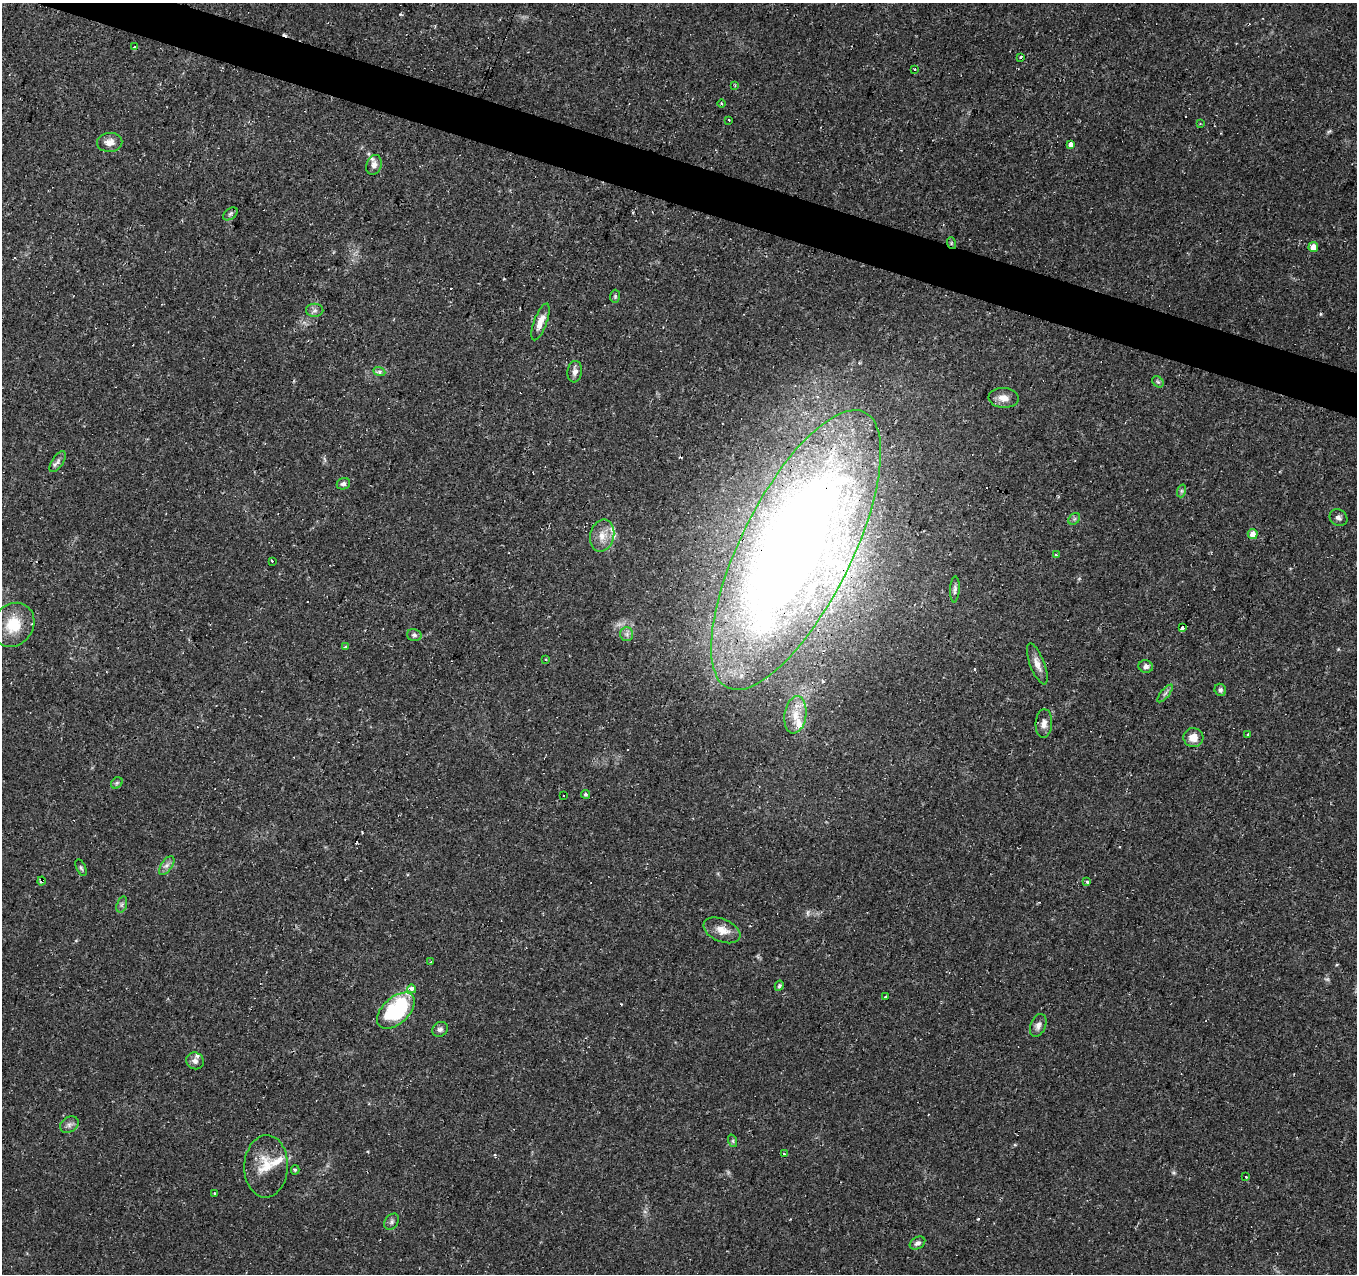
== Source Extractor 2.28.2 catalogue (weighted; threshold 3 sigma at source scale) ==
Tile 11 of 4 x 4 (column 3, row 3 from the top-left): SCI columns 2710-4064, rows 1483-2754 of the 5423 x 5573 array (HDU 1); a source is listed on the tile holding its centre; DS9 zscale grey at full resolution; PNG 1359 x 1276 px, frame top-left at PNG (2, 3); each listed source drawn as its Kron ellipse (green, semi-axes under 4 px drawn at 4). Shown black and unused: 3% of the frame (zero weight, under 2 of 3 exposures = <1% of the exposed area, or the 3 px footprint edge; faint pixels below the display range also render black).
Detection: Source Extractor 2.28.2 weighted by HDU 2 'WHT'; one run over the whole footprint, this tile lists its part. Background 0.0479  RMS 0.0037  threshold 0.0166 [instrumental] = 3 sigma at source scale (4.5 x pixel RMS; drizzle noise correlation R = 1.50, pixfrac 1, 0.0396/0.0396 arcsec/px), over >= 5 px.
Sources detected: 100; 1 too faint to see at this stretch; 21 cosmic-ray / hot-pixel residue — neither listed nor drawn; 7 inside a brighter listed object's ellipse — not listed separately; the other 71 listed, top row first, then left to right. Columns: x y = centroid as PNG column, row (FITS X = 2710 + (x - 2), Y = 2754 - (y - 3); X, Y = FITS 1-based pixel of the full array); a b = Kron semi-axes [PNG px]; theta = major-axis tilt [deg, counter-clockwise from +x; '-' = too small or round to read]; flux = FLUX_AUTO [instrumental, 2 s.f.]
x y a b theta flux
135 46 4 3 - 6.8
1021 57 3 3 - 1.5
915 69 3 3 - 0.71
735 85 3 2 - 0.72
721 104 4 4 - 0.48
729 120 3 2 - 0.44
1200 123 4 2 - 0.39
110 142 13 9 2 2.9
1071 145 3 3 - 40
374 165 10 7 72 1.8
230 214 8 5 36 0.83
951 243 6 3 -73 0.5
1313 247 5 5 - 3.5
615 296 6 5 - 0.61
315 310 8 6 1 1.2
540 322 19 6 70 3.7
379 371 6 4 -21 0.88
575 372 11 7 82 1.8
1158 382 6 5 - 0.71
1004 398 15 10 -4 3.3
58 462 12 5 56 1.4
343 484 7 5 22 1.1
1181 491 7 4 72 0.74
1338 518 9 8 - 1.4
1074 519 6 5 - 0.8
1253 534 5 5 - 2.9
602 536 16 12 76 4.7
796 550 154 55 63 640
1056 555 4 3 - 0.9
272 561 3 3 - 2.8
955 589 13 4 86 1.1
13 625 23 20 54 11
1182 628 4 4 - 3.9
627 634 7 6 - 1.3
414 635 7 6 - 0.98
346 646 3 3 - 3.8
546 659 3 3 - 0.43
1037 664 22 7 -69 3
1146 667 7 6 - 1.5
1220 690 6 5 - 0.92
1165 693 11 3 50 0.9
795 715 19 11 81 5.7
1044 723 14 8 87 2.4
1247 735 3 3 - 3.9
1193 737 10 9 - 4
117 783 6 5 - 0.57
585 794 4 4 - 0.64
563 795 3 3 - 0.86
167 866 11 5 55 1.6
81 868 9 4 -65 0.69
42 881 4 4 - 2
1087 882 3 3 - 1.5
122 905 8 5 70 0.92
722 930 19 11 -23 4.4
431 962 4 3 - 0.41
779 986 5 4 - 0.59
412 989 4 4 - 2.1
885 997 4 2 - 0.28
396 1011 22 13 42 35
1038 1025 12 7 67 1.8
440 1029 8 7 - 1.3
195 1061 9 8 - 2.2
69 1125 10 7 32 1.5
733 1141 6 4 -72 0.62
784 1154 3 2 - 0.83
266 1166 31 22 88 10
295 1170 4 4 - 0.55
1246 1177 3 2 - 0.54
214 1193 3 3 - 0.62
392 1222 9 6 53 1.1
917 1243 8 6 30 1.2
Overlapping masked pixels (flux is a lower limit): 4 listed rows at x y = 951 243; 796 550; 1182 628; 42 881